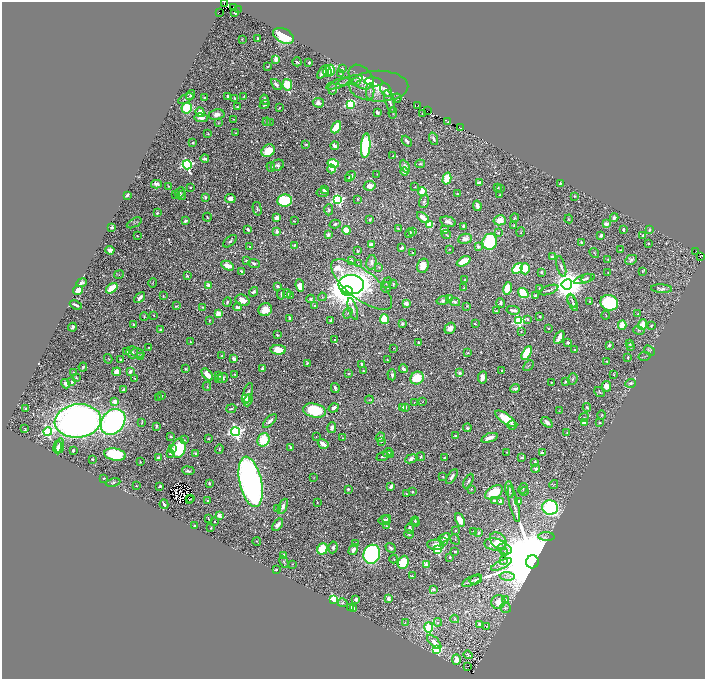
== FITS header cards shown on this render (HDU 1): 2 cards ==
NAXIS1  =                 1406
NAXIS2  =                 1353

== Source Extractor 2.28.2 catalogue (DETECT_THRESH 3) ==
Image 1406 x 1353 px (HDU 1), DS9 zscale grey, zoomed out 1/2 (1 PNG px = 2 x 2 image px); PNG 707 x 681 px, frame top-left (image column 2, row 1353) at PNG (2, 2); each listed source drawn as its Kron ellipse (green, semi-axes under 4 px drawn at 4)
Background 0.455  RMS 0.013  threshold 0.0398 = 3 sigma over >= 5 px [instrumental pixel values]
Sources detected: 771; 74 cannot appear on this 1/2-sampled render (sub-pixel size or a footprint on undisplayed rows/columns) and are neither listed nor drawn; of the other 697, the 500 brightest by FLUX_AUTO listed and drawn (197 fainter detections omitted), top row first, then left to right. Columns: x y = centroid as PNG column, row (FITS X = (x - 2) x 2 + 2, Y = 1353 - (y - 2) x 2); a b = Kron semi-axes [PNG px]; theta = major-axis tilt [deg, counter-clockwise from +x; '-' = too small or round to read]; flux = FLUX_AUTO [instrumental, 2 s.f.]
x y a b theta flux
224 2 3 1 - 27
234 8 2 2 - 29
238 10 2 1 - 4.5
219 12 2 1 - 2.8
235 12 3 2 - 5.1
284 36 11 7 -28 120
258 38 2 2 - 7.7
242 39 3 2 - 2
276 59 3 3 - 29
297 62 5 2 - 5
309 63 2 2 - 14
267 67 4 2 - 2.1
342 68 3 2 - 3.8
330 70 5 4 - 88
323 72 8 4 50 18
327 72 5 3 - 28
341 74 3 3 - 1.8
361 77 14 10 -45 39
350 80 13 4 14 12
356 82 4 3 - 4.3
374 82 9 3 -7 51
276 84 6 4 -48 9
338 84 12 4 18 8
287 85 6 4 -77 93
379 86 29 15 0 52
333 89 5 3 - 5.6
386 90 8 5 -59 23
370 92 8 4 89 7.8
190 95 5 3 - 6.5
228 96 2 2 - 8
244 96 2 2 - 1.6
204 97 3 2 - 3.2
235 98 4 2 - 2.2
397 98 4 2 - 1.9
186 99 8 3 29 5.5
265 100 5 4 - 8.6
390 102 12 3 -72 10
318 103 5 4 - 15
350 104 4 3 - 240
265 105 5 4 - 4.7
418 105 2 1 - 2.4
237 106 3 2 - 1.8
187 108 5 5 - 140
279 108 3 2 - 1.9
427 110 2 1 - 8
200 112 5 4 - 35
377 112 3 2 - 7.5
393 113 6 3 82 2.5
422 113 2 2 - 1.7
217 115 8 5 10 17
201 118 7 3 -3 16
234 119 3 2 - 1.8
448 121 3 1 - 4.9
267 122 4 3 - 3.3
218 123 3 3 - 1.9
270 123 3 2 - 1.6
336 127 6 4 61 92
460 128 2 1 - 7.1
236 133 2 2 - 1.6
208 134 3 3 - 2.3
433 139 6 3 -71 8.7
407 141 6 3 -50 6.2
193 143 3 2 - 4.3
306 144 3 2 - 1.9
335 146 4 2 - 16
366 146 12 4 85 380
268 151 7 5 40 51
393 156 2 2 - 2
205 159 4 2 - 7.1
333 163 6 4 -14 98
420 164 5 3 - 4
187 165 4 4 - 650
277 165 7 5 26 7.2
405 166 7 3 -62 14
271 167 5 4 - 3.5
332 169 4 3 - 11
404 172 4 3 - 15
377 174 3 3 - 1.6
350 176 6 3 38 9.4
349 178 3 2 - 2.7
447 179 6 3 74 77
479 183 3 3 - 20
560 183 3 2 - 3.2
156 184 5 3 - 8.3
168 186 2 2 - 2.2
370 186 6 4 11 22
190 187 2 2 - 2.6
415 187 3 2 - 1.7
497 188 4 3 - 2.5
500 188 3 2 - 1.9
324 190 4 3 - 9.4
180 192 5 4 - 4.7
422 192 4 3 - 79
323 193 6 3 9 4.2
176 194 4 3 - 2
457 194 3 3 - 2.1
127 195 3 2 - 9
182 195 5 4 - 8.2
499 195 3 2 - 1.7
575 196 2 2 - 2.3
205 197 4 3 - 5.9
230 199 5 4 - 14
357 199 2 2 - 2.2
284 200 7 6 - 220
338 200 4 4 - 440
424 201 7 4 73 5.9
477 206 5 2 - 11
257 209 7 3 -76 3.7
329 210 5 4 - 4.5
157 213 4 3 - 4.1
207 217 4 2 - 2.4
277 218 3 3 - 32
423 218 7 3 -41 35
515 218 4 3 - 3
614 218 4 3 - 11
370 219 4 3 - 5
569 219 4 3 - 2.4
500 220 6 5 - 36
185 221 4 3 - 7.4
294 221 3 2 - 1.9
448 222 8 5 -14 13
134 223 8 3 28 3.1
335 224 5 3 - 4.4
606 224 2 2 - 51
430 225 4 4 - 61
514 225 3 3 - 3.4
463 226 4 2 - 4.8
112 227 3 2 - 7.7
398 228 3 2 - 2.6
248 229 3 2 - 7.4
623 229 3 2 - 5.5
346 230 4 4 - 53
444 230 4 3 - 17
649 230 3 2 - 3.2
277 232 2 2 - 28
413 232 3 2 - 2.8
521 232 5 3 - 2.4
410 233 5 3 - 7.9
498 233 4 3 - 3.5
328 235 4 3 - 7.2
446 235 5 3 - 3.3
601 235 3 3 - 9.1
643 235 3 3 - 3
137 236 2 2 - 2.1
465 239 7 5 8 18
230 241 8 4 39 6
490 242 8 7 - 230
582 243 3 3 - 5.9
649 243 2 2 - 2.2
295 245 3 3 - 4.2
371 245 3 3 - 23
250 247 3 3 - 2.9
478 247 3 3 - 9.4
402 248 3 2 - 7.8
449 249 3 2 - 1.7
110 250 4 3 - 16
620 250 3 2 - 1.8
357 251 3 2 - 3.8
696 251 2 1 - 4.6
412 253 3 2 - 2
594 253 5 2 - 2.2
700 256 2 1 - 29
553 257 3 3 - 21
608 259 3 2 - 2.6
246 260 2 2 - 6.4
351 260 3 2 - 4.3
631 260 6 4 27 7.8
464 261 7 4 27 55
371 262 7 5 77 13
254 263 6 3 -23 4.9
358 264 3 3 - 2.7
228 266 7 4 -25 42
423 266 7 5 74 35
561 266 10 4 -73 8
379 267 4 3 - 2.5
517 268 6 4 47 120
525 269 5 4 - 42
241 271 4 2 - 5.4
642 271 3 2 - 2
541 272 2 2 - 4.5
608 272 2 2 - 2.8
119 275 5 3 - 2.3
187 276 4 3 - 4.3
587 278 6 3 29 4.6
584 279 11 3 18 8.4
465 280 3 2 - 3.4
81 283 5 3 - 10
153 283 5 2 - 1.6
387 283 6 3 50 3.3
393 284 4 3 - 4.3
567 284 5 5 - 6200
209 285 2 2 - 48
351 285 12 9 -3 1100
362 285 37 14 -38 390
278 286 2 2 - 22
300 286 6 4 -83 31
386 287 5 4 - 3.8
112 288 7 3 38 58
464 288 3 3 - 4.8
539 288 3 2 - 2.6
507 289 7 4 79 47
662 289 10 4 -3 9.5
78 290 5 4 - 23
549 290 10 2 20 5.7
347 291 6 5 - 6500
253 292 5 3 - 6.6
523 293 6 4 -39 100
281 294 5 2 - 4.2
287 294 4 3 - 6.5
163 296 2 2 - 1.8
290 296 3 2 - 2.9
536 296 3 3 - 6.3
322 297 4 4 - 3
140 298 6 3 42 13
449 298 3 3 - 14
311 299 4 3 - 4.6
242 300 7 5 -24 23
443 300 6 3 15 5.7
572 301 7 3 -65 4.3
590 301 3 2 - 1.7
227 302 5 3 - 4.6
455 302 5 4 - 5.8
406 303 3 3 - 22
501 303 5 3 - 8.1
573 303 8 4 -67 5.2
609 303 9 7 -18 250
76 305 6 2 -22 9.5
176 306 4 3 - 2.1
314 306 3 3 - 2.6
467 306 3 3 - 2.3
203 307 3 2 - 2.1
238 307 4 2 - 11
353 309 11 3 -72 7.9
265 310 7 6 - 31
513 310 7 3 -10 12
496 311 2 2 - 2.7
348 313 5 3 - 4.1
218 314 3 3 - 78
638 314 3 2 - 2
154 315 2 2 - 1.9
606 315 4 2 - 1.9
540 316 2 2 - 4.3
144 317 4 3 - 2.7
290 318 2 2 - 22
384 319 5 4 - 110
528 319 3 3 - 2.6
209 320 2 2 - 1.8
331 321 4 3 - 13
519 321 4 4 - 370
402 324 4 3 - 6.6
475 324 3 2 - 2.2
134 325 3 2 - 6.4
622 325 5 4 - 48
642 325 5 3 - 57
651 326 3 2 - 2.6
72 327 4 3 - 9.1
450 328 6 5 - 21
548 328 2 2 - 3.4
161 330 3 3 - 3.5
639 330 6 4 -16 4.4
521 331 3 2 - 1.6
277 335 3 2 - 3.5
559 337 7 3 60 27
335 340 2 2 - 2.4
190 342 2 2 - 2.7
418 342 2 2 - 4.1
568 343 2 2 - 21
630 344 4 3 - 2.5
609 345 4 3 - 4.7
630 346 3 3 - 5.5
149 347 2 2 - 1.6
393 348 2 2 - 1.6
278 350 8 5 -1 59
575 350 2 2 - 7.6
649 351 6 4 -36 4.6
127 352 2 2 - 6.9
132 352 6 5 - 7.7
138 353 7 3 -18 6.8
467 353 4 3 - 2.3
527 353 7 4 61 130
222 356 2 2 - 3.3
645 356 6 2 11 2
140 357 4 3 - 3.2
628 358 3 2 - 3.1
108 359 4 3 - 2
234 359 4 3 - 13
121 360 3 2 - 3.5
387 360 2 2 - 1.9
606 361 3 2 - 2
307 363 3 3 - 3.5
362 364 2 2 - 7.3
528 366 6 2 47 2
83 367 4 3 - 3.3
186 369 3 2 - 2.8
263 369 3 3 - 11
403 369 4 3 - 12
363 371 2 2 - 4.1
502 371 3 3 - 3.2
117 372 4 4 - 26
130 372 2 2 - 20
74 373 3 2 - 5.7
349 373 3 3 - 2.6
460 373 2 2 - 25
234 374 3 3 - 2.6
207 375 7 3 -49 35
219 375 4 3 - 9.3
392 375 6 4 -85 6.2
613 375 3 3 - 1.8
76 377 4 3 - 3.5
482 377 6 4 81 14
135 378 4 2 - 2.8
219 378 4 2 - 2.1
222 378 5 4 - 9.3
417 378 7 6 - 75
572 379 6 5 - 6
565 381 2 2 - 2
72 382 3 2 - 11
551 382 2 2 - 1.8
630 383 5 3 - 4.9
66 384 5 3 - 11
207 386 4 2 - 1.9
606 386 5 4 - 25
335 388 5 2 - 7.3
515 389 5 3 - 8.8
123 390 3 2 - 5.5
599 392 5 4 - 3.4
248 393 11 4 74 13
162 396 3 3 - 2.5
158 398 4 3 - 2.1
245 398 4 4 - 13
248 400 6 3 70 20
369 400 4 3 - 2.5
115 401 3 3 - 22
423 402 3 2 - 1.8
414 403 2 1 - 1.6
402 407 4 3 - 9.5
406 407 3 2 - 2.4
587 407 4 3 - 3.3
334 408 5 3 - 14
25 409 3 2 - 4.8
231 409 5 3 - 3.9
314 410 11 7 -12 170
559 411 3 3 - 1.7
602 415 4 4 - 3.1
584 417 4 3 - 2.1
506 419 12 5 -35 80
78 421 23 16 7 2300
270 421 9 4 46 12
113 422 14 11 50 780
142 422 4 2 - 2.1
547 422 7 4 -43 16
600 422 2 2 - 4.1
584 423 3 3 - 14
512 425 5 4 - 6.2
156 426 4 2 - 2.9
332 427 5 3 - 9.9
467 428 4 3 - 5.2
25 429 2 2 - 1.7
48 432 4 4 - 430
236 432 4 4 - 840
567 432 3 3 - 2.2
171 436 3 2 - 3
455 436 2 2 - 5
316 437 3 2 - 1.8
380 437 5 3 - 8
342 438 2 2 - 1.8
489 438 8 3 20 27
208 439 3 2 - 2.4
184 440 3 3 - 2.2
263 440 7 6 - 92
381 441 2 2 - 6
323 444 6 3 -32 20
60 446 7 4 82 22
57 447 6 3 80 7.8
290 447 3 3 - 4.9
179 448 10 7 79 140
173 449 3 2 - 27
219 449 5 3 - 3.1
73 450 3 2 - 4.9
388 452 5 4 - 11
506 452 2 2 - 1.8
195 453 3 3 - 3.9
542 453 2 2 - 32
170 454 3 2 - 3.1
390 454 4 3 - 3.1
115 455 11 6 -9 220
382 456 6 3 20 5.3
421 456 4 3 - 3.9
444 457 3 3 - 3
158 458 3 2 - 15
522 458 4 3 - 4.4
92 459 2 2 - 2.3
411 459 6 4 24 12
140 462 2 2 - 2.2
535 462 4 2 - 4.9
536 469 4 4 - 6.5
188 471 6 3 -9 6.5
443 477 3 2 - 2.4
452 477 8 3 58 7.7
103 478 3 2 - 2.3
314 478 4 3 - 1.7
468 481 8 2 62 5.4
113 482 7 4 10 5.3
251 482 25 11 -77 1700
209 483 3 2 - 4.1
554 484 5 2 - 2.6
136 486 2 2 - 2
160 486 3 2 - 3.5
391 486 4 3 - 14
523 488 5 4 - 4.5
348 489 3 3 - 4.3
471 489 2 2 - 2.1
509 490 8 3 -82 6.1
524 491 4 3 - 3.3
412 492 2 2 - 2.5
494 492 10 6 32 100
406 494 3 2 - 1.9
190 498 2 1 - 3
189 500 4 1 - 2.1
494 500 3 3 - 6.2
208 501 2 2 - 4.7
500 501 2 2 - 42
317 502 2 2 - 2.1
519 502 2 2 - 45
164 504 5 2 - 8.3
514 504 18 4 -76 15
283 506 8 3 65 10
550 507 8 7 - 510
277 509 3 3 - 2.6
219 515 2 2 - 49
208 519 4 1 - 1.8
387 519 4 3 - 3.7
384 520 5 5 - 4.9
460 520 7 4 -65 28
415 521 4 3 - 4.5
215 522 2 2 - 1.7
415 523 2 2 - 2
278 525 7 3 55 13
195 526 3 2 - 5.6
387 526 4 3 - 3.9
211 528 2 2 - 2.5
410 529 5 2 - 9.4
455 531 2 2 - 1.9
474 531 3 2 - 3.1
479 533 3 2 - 5.1
409 534 4 3 - 4
546 537 8 3 -2 4.1
444 538 6 4 27 13
455 539 5 2 - 2.5
498 540 9 7 -43 57
257 541 4 2 - 1.9
444 542 4 3 - 4.3
355 544 4 2 - 3.9
435 545 8 5 -5 25
495 545 11 6 -9 40
333 547 6 4 82 6.4
391 548 5 3 - 7.2
322 549 6 5 - 89
505 549 7 5 -19 8.7
353 550 6 4 57 13
438 550 3 3 - 250
455 551 2 2 - 3
505 553 4 3 - 3.1
372 554 9 8 - 530
283 555 3 2 - 33
450 557 2 2 - 3
394 559 4 2 - 1.8
504 560 3 2 - 2.4
284 562 6 3 -67 2.8
403 562 6 5 - 94
532 562 6 6 - 99000
292 564 3 2 - 2.1
502 564 11 3 25 6
426 565 3 2 - 54
276 569 2 2 - 5.7
412 576 2 2 - 1.8
507 576 7 3 -3 6.3
476 580 6 3 16 5.1
472 581 11 3 26 5.7
433 589 2 2 - 25
333 599 3 3 - 300
356 599 3 2 - 8
388 599 3 3 - 11
505 599 4 3 - 3.4
498 602 7 6 - 33
342 603 5 3 - 3
351 607 3 2 - 7.1
354 608 3 2 - 3.9
505 608 5 5 - 6.3
455 619 4 4 - 3.6
405 622 4 2 - 1.8
438 622 4 3 - 4.4
479 624 4 3 - 9.3
487 626 4 3 - 2.2
429 627 5 4 - 280
434 642 9 4 -46 23
437 650 4 3 - 250
468 655 4 4 - 5
456 659 5 4 - 17
468 666 2 1 - 1.7
At the frame edge (FLAGS 8, measured only in part): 1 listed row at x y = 224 2
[197 fainter detections neither listed nor drawn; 74 sub-pixel or undisplayed-footprint detections neither listed nor drawn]